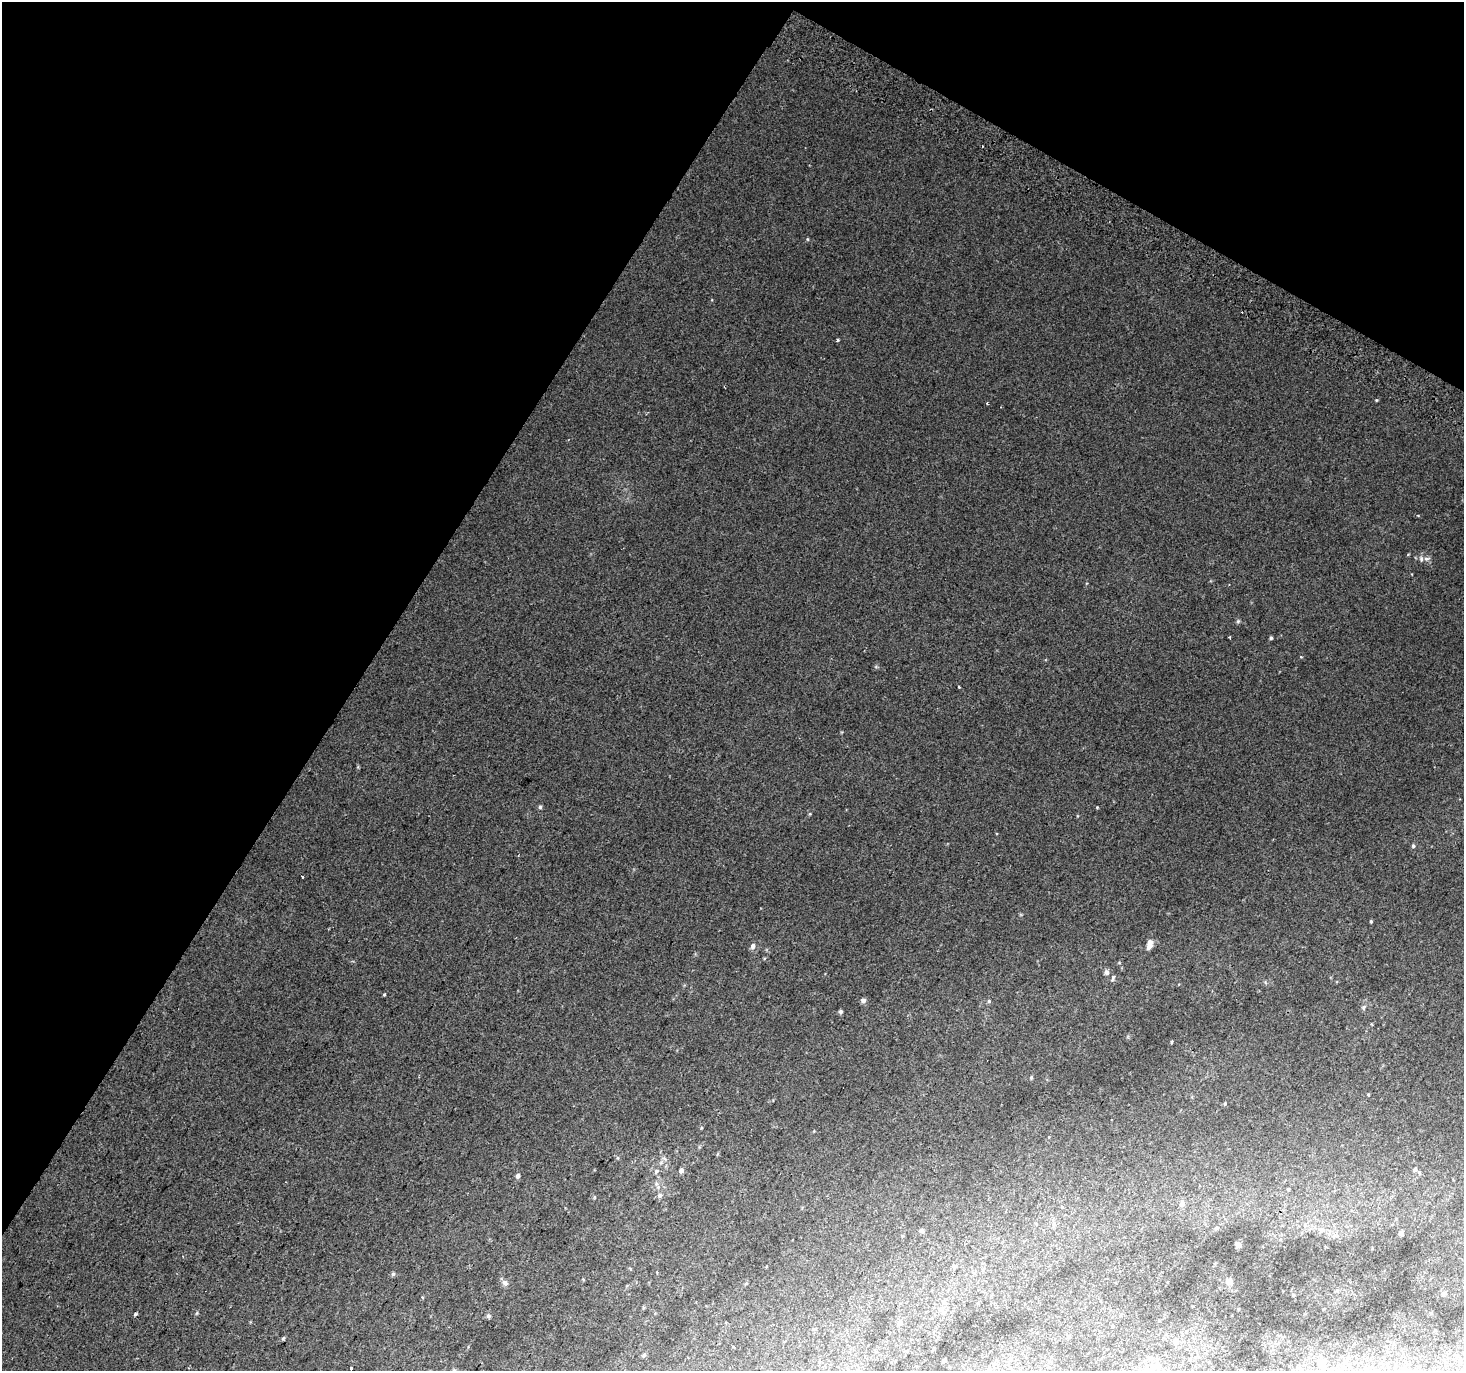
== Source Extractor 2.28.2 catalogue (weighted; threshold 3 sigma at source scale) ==
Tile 2 of 4 x 4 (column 2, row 1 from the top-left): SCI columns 1493-2954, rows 4405-5773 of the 5899 x 6002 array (HDU 1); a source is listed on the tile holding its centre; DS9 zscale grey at full resolution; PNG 1466 x 1373 px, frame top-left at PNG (2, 2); no overlay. Shown black and unused: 31% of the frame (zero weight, under 2 of 3 exposures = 2% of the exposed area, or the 3 px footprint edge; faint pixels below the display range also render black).
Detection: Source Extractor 2.28.2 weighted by HDU 2 'WHT'; one run over the whole footprint, this tile lists its part. Background 0.0183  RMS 0.0076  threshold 0.0341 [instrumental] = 3 sigma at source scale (4.5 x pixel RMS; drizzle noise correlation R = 1.50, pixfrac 1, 0.0396/0.0396 arcsec/px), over >= 5 px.
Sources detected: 57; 2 cosmic-ray / hot-pixel residue — not listed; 1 inside a brighter listed object's ellipse — not listed separately; the other 54 listed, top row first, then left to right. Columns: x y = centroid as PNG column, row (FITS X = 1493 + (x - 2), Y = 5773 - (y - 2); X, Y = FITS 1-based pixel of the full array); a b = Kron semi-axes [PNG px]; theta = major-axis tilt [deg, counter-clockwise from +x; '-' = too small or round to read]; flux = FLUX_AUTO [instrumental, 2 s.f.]
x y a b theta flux
807 239 5 3 - 0.65
838 340 4 3 - 1
1376 400 4 4 - 0.64
1427 559 9 6 3 2.9
1238 621 6 5 - 1.1
1229 637 3 2 - 0.66
1271 638 3 3 - 1.1
959 687 3 2 - 0.65
540 807 5 5 - 1.3
1097 807 4 3 - 0.54
1413 846 5 5 - 1.2
1371 921 4 3 - 0.79
1149 943 12 7 38 3.4
753 946 7 6 - 2.6
1106 972 5 4 - 3.2
1113 978 8 4 77 1.2
384 995 4 3 - 0.66
863 1000 8 6 16 1.8
989 1001 5 4 - 0.94
1364 1007 7 5 68 1.6
840 1012 5 5 - 1.3
1171 1042 4 3 - 0.8
1031 1077 5 4 - 0.85
1368 1094 4 3 - 0.56
1225 1104 5 4 - 0.77
1415 1169 5 5 - 1.3
681 1170 5 5 - 2.6
656 1171 7 5 37 1.5
518 1176 6 5 - 1.8
1288 1189 4 3 - 0.91
660 1195 6 6 - 1.8
1182 1204 8 7 - 2.5
1054 1225 6 4 -18 1.1
1216 1228 6 4 43 0.95
1321 1230 8 7 - 3.6
922 1231 6 5 - 1.3
1401 1233 5 4 - 1.6
1334 1236 7 6 - 2.2
1238 1245 6 5 - 1.9
954 1267 5 5 - 0.98
393 1274 6 5 - 1.1
1229 1281 5 4 - 7
505 1283 9 7 -41 2.8
1337 1290 6 4 72 0.84
422 1297 4 3 - 0.66
944 1302 7 5 58 1.6
135 1314 4 3 - 0.93
488 1316 6 5 - 1.4
900 1323 7 5 43 1.6
283 1338 5 4 - 1
1175 1342 8 7 - 2.2
644 1355 7 4 46 1
1322 1362 8 7 - 4.4
351 1368 3 3 - 3.2
Unlisted compact peaks at least as high as the median listed source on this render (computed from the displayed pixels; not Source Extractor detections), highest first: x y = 197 1313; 1301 657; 810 814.